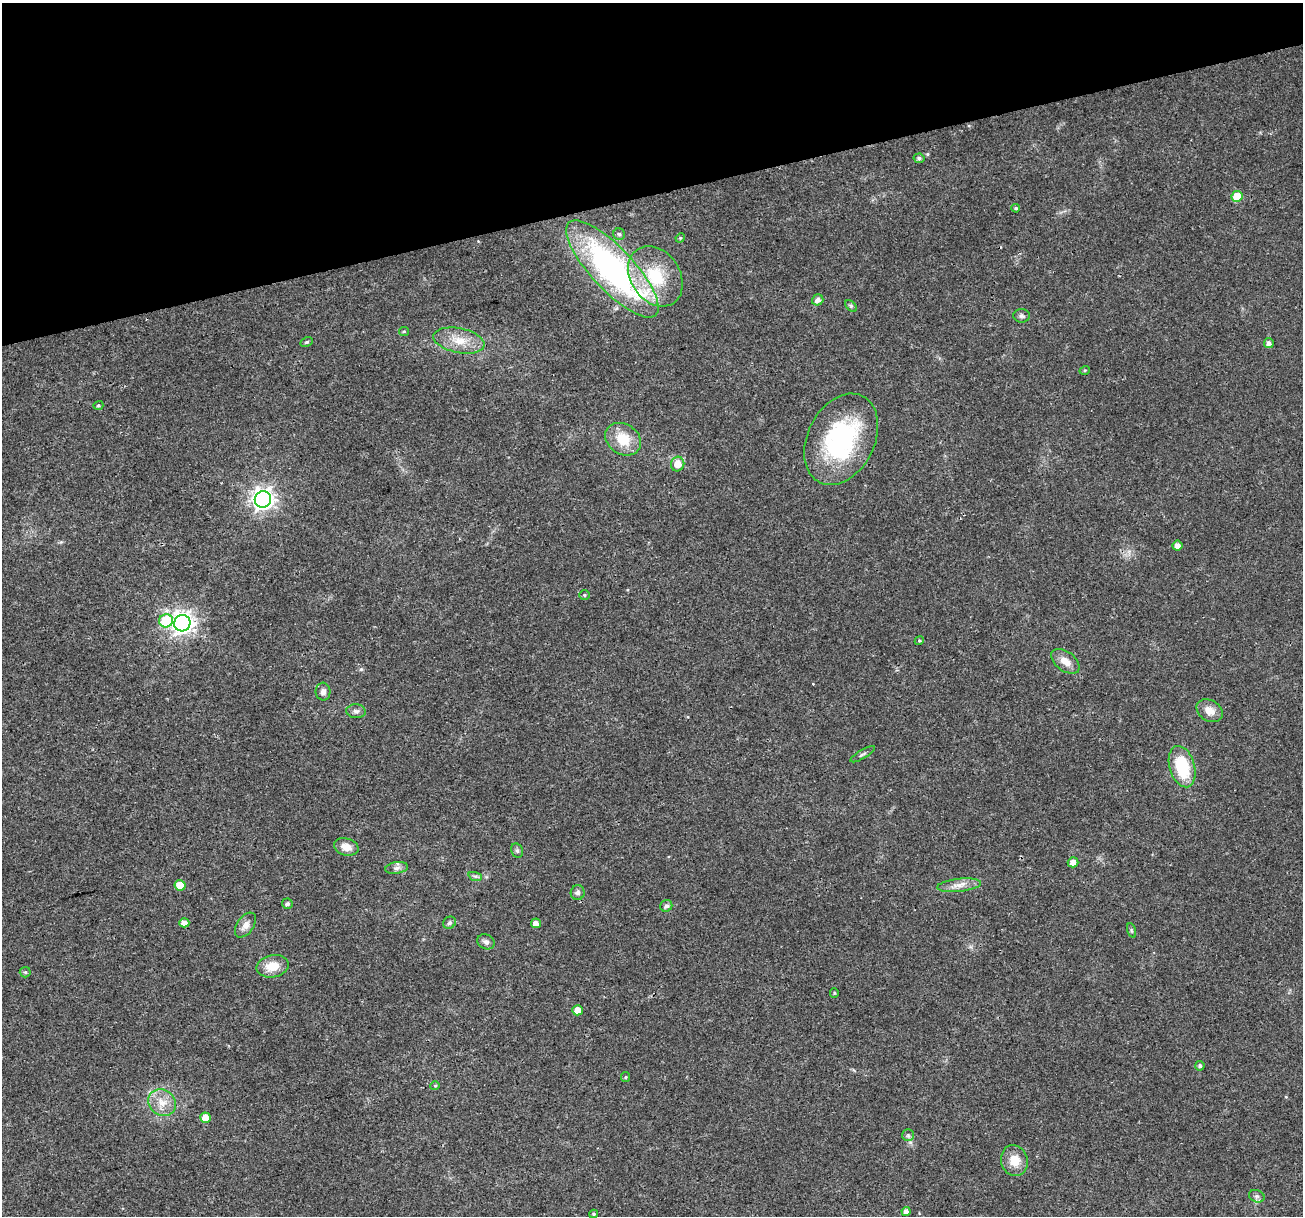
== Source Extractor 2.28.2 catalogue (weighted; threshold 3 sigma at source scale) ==
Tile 3 of 4 x 4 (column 3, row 1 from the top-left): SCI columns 2612-3912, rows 3756-4969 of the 5216 x 5025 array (HDU 1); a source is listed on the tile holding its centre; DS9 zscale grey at full resolution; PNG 1305 x 1218 px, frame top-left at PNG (2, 3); each listed source drawn as its Kron ellipse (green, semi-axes under 4 px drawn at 4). Shown black and unused: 16% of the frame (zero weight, under 3 of 4 exposures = <1% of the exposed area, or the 3 px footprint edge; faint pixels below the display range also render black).
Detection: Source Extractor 2.28.2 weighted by HDU 2 'WHT'; one run over the whole footprint, this tile lists its part. Background 0.0139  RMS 0.0023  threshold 0.0104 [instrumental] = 3 sigma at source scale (4.5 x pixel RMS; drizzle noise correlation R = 1.50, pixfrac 1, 0.0396/0.0396 arcsec/px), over >= 5 px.
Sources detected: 63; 1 cosmic-ray / hot-pixel residue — neither listed nor drawn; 1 inside a brighter listed object's ellipse — not listed separately; the other 61 listed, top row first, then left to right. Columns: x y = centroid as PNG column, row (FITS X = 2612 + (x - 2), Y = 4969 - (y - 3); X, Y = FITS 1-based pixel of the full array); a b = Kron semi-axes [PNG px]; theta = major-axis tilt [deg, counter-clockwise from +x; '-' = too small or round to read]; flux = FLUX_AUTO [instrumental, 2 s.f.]
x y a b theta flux
919 158 5 5 - 0.6
1237 196 5 5 - 4.8
1016 208 4 4 - 0.37
619 234 6 5 - 0.43
680 238 5 4 - 0.24
612 269 63 21 -47 66
655 276 32 24 -56 13
818 300 6 5 - 1.1
851 306 7 4 -45 0.41
1022 316 8 7 - 0.63
404 331 5 4 - 0.31
459 341 26 12 -11 4.9
307 342 6 4 27 0.34
1269 343 5 5 - 0.89
1085 370 5 3 - 0.24
98 405 5 4 - 0.34
623 439 19 15 -34 5.9
841 439 48 33 63 31
678 464 7 6 - 2.5
263 499 8 8 - 150
1177 546 5 5 - 1.4
584 595 5 5 - 0.34
166 621 7 6 - 12
182 623 8 8 - 160
919 641 4 3 - 0.25
1065 661 16 9 -38 2.4
323 692 9 7 -87 0.96
356 711 9 7 -8 0.77
1210 711 14 10 -29 2.3
863 754 14 2 31 0.45
1182 767 21 12 -74 11
346 847 12 8 -16 2.1
517 851 7 5 -69 0.52
1073 862 5 5 - 1.7
397 868 11 6 10 0.9
475 876 7 4 -17 0.46
180 885 5 5 - 3.9
959 885 22 6 6 2
578 893 7 7 - 0.77
287 904 5 5 - 0.61
666 906 6 5 - 0.72
184 923 5 4 - 1.6
449 923 7 6 - 0.57
536 923 5 5 - 1.4
245 925 14 8 55 1.6
1131 930 7 3 -71 0.3
486 942 9 7 -27 0.84
273 966 16 11 12 4
25 972 5 5 - 0.37
834 993 5 4 - 0.26
577 1010 5 5 - 2.2
1200 1066 5 4 - 0.49
626 1077 5 4 - 0.27
435 1086 5 4 - 0.28
162 1102 14 12 -36 3.3
205 1118 5 5 - 2.6
908 1135 6 6 - 0.55
1014 1160 15 13 -72 3.7
1257 1196 8 6 -20 0.69
906 1211 4 4 - 1
594 1214 4 4 - 0.28